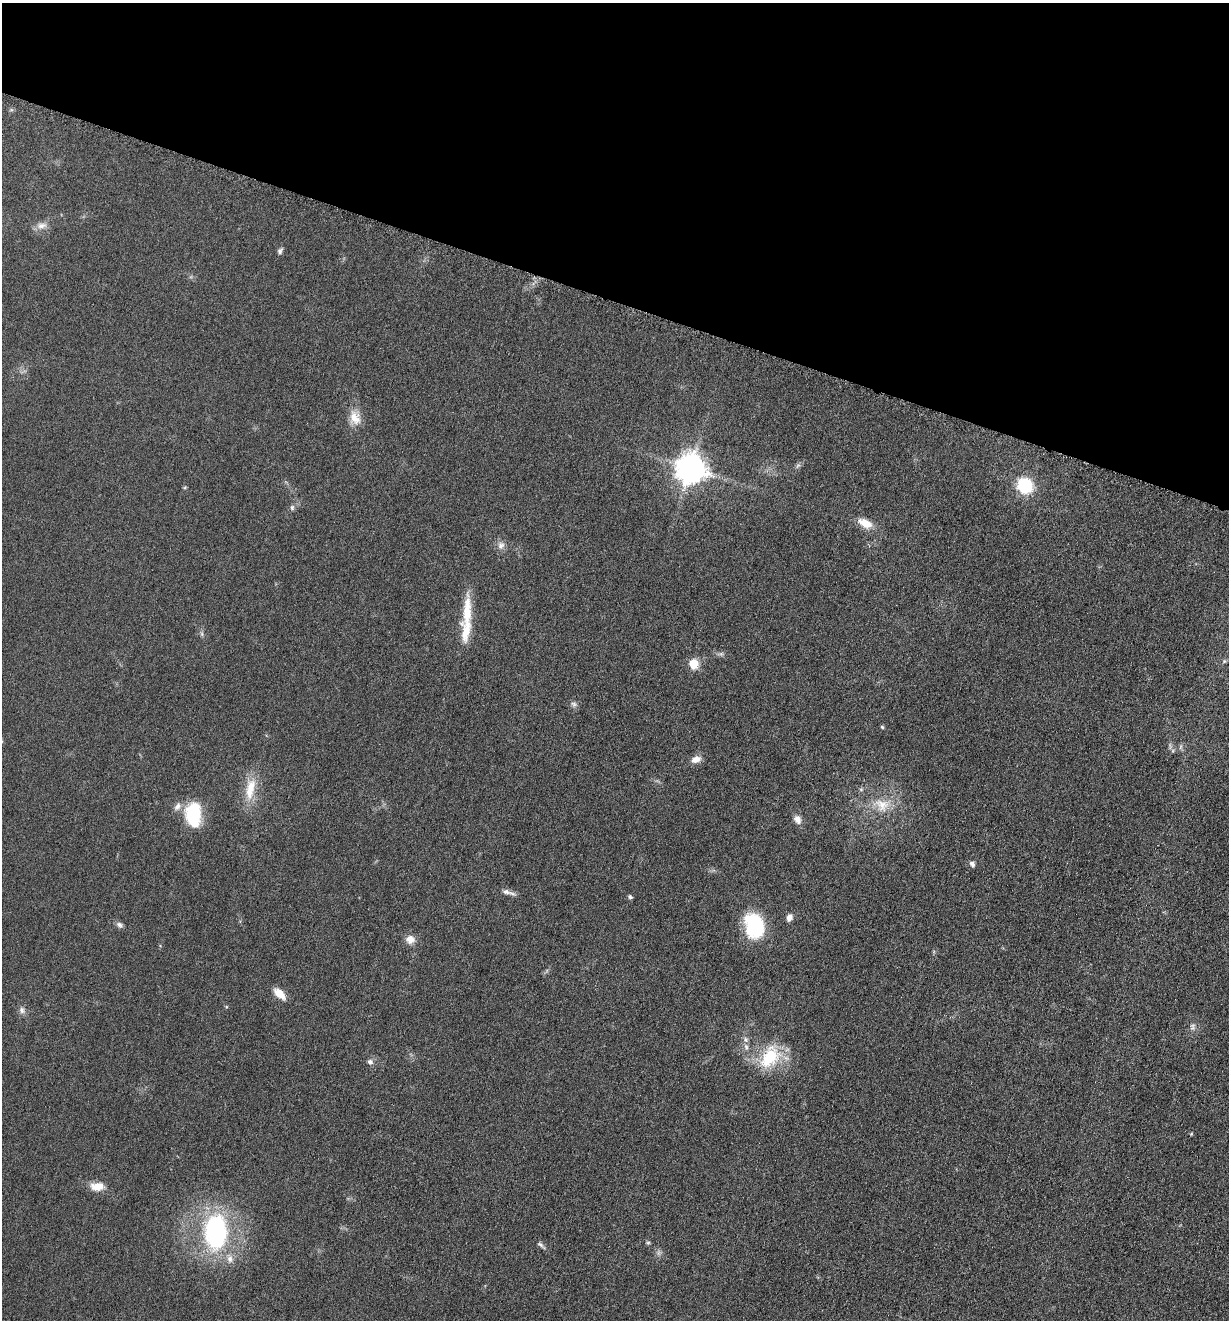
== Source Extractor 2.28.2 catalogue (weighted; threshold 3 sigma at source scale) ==
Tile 2 of 4 x 4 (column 2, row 1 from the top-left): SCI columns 1504-2730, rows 3970-5287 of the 5322 x 5306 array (HDU 1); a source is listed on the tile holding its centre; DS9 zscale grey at full resolution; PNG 1231 x 1322 px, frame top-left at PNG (2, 3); no overlay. Shown black and unused: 23% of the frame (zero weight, under 3 of 6 exposures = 2% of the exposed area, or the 3 px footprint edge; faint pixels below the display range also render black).
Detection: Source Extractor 2.28.2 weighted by HDU 2 'WHT'; one run over the whole footprint, this tile lists its part. Background 0.0753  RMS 0.0097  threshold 0.0395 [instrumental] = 3 sigma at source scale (4.09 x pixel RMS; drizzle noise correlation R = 1.36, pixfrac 0.8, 0.05/0.05 arcsec/px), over >= 5 px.
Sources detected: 44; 1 too faint to see at this stretch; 1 inside a brighter object's white glare — not listed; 4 inside a brighter listed object's ellipse — not listed separately; the other 38 listed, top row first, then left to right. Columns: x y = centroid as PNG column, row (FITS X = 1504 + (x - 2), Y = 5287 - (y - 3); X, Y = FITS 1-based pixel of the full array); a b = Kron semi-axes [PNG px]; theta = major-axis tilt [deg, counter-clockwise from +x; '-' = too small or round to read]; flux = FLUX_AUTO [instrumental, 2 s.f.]
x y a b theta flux
42 225 14 8 5 6
280 251 9 5 61 2.4
355 418 19 14 -68 12
690 468 9 9 - 1300
1024 485 13 12 - 48
292 508 8 6 89 2
865 523 19 10 -25 13
501 545 10 10 - 4.8
467 610 48 12 85 26
202 634 7 4 -72 1.6
1224 661 6 5 - 1.5
694 664 6 5 - 43
574 704 8 6 -17 2.4
882 727 5 4 - 1.2
696 759 13 8 21 6.5
250 789 33 12 79 21
882 805 21 18 -29 20
797 819 11 8 -61 5.6
193 820 26 19 -73 35
972 864 8 6 -50 2.6
506 892 12 7 -15 4.1
630 897 6 4 -71 1.7
789 917 8 6 65 4.8
120 925 9 6 -35 3
754 926 28 20 -70 55
410 940 11 11 - 7.2
279 994 16 8 -44 11
226 1007 5 3 - 0.79
22 1010 10 7 -73 3.4
1192 1027 10 7 89 3.2
746 1047 9 6 -88 3
770 1057 32 20 53 42
370 1062 8 7 - 2.8
1191 1134 5 4 - 0.86
97 1186 18 10 2 11
215 1232 36 23 88 130
648 1243 6 4 1 1.2
541 1245 14 4 -38 2.5